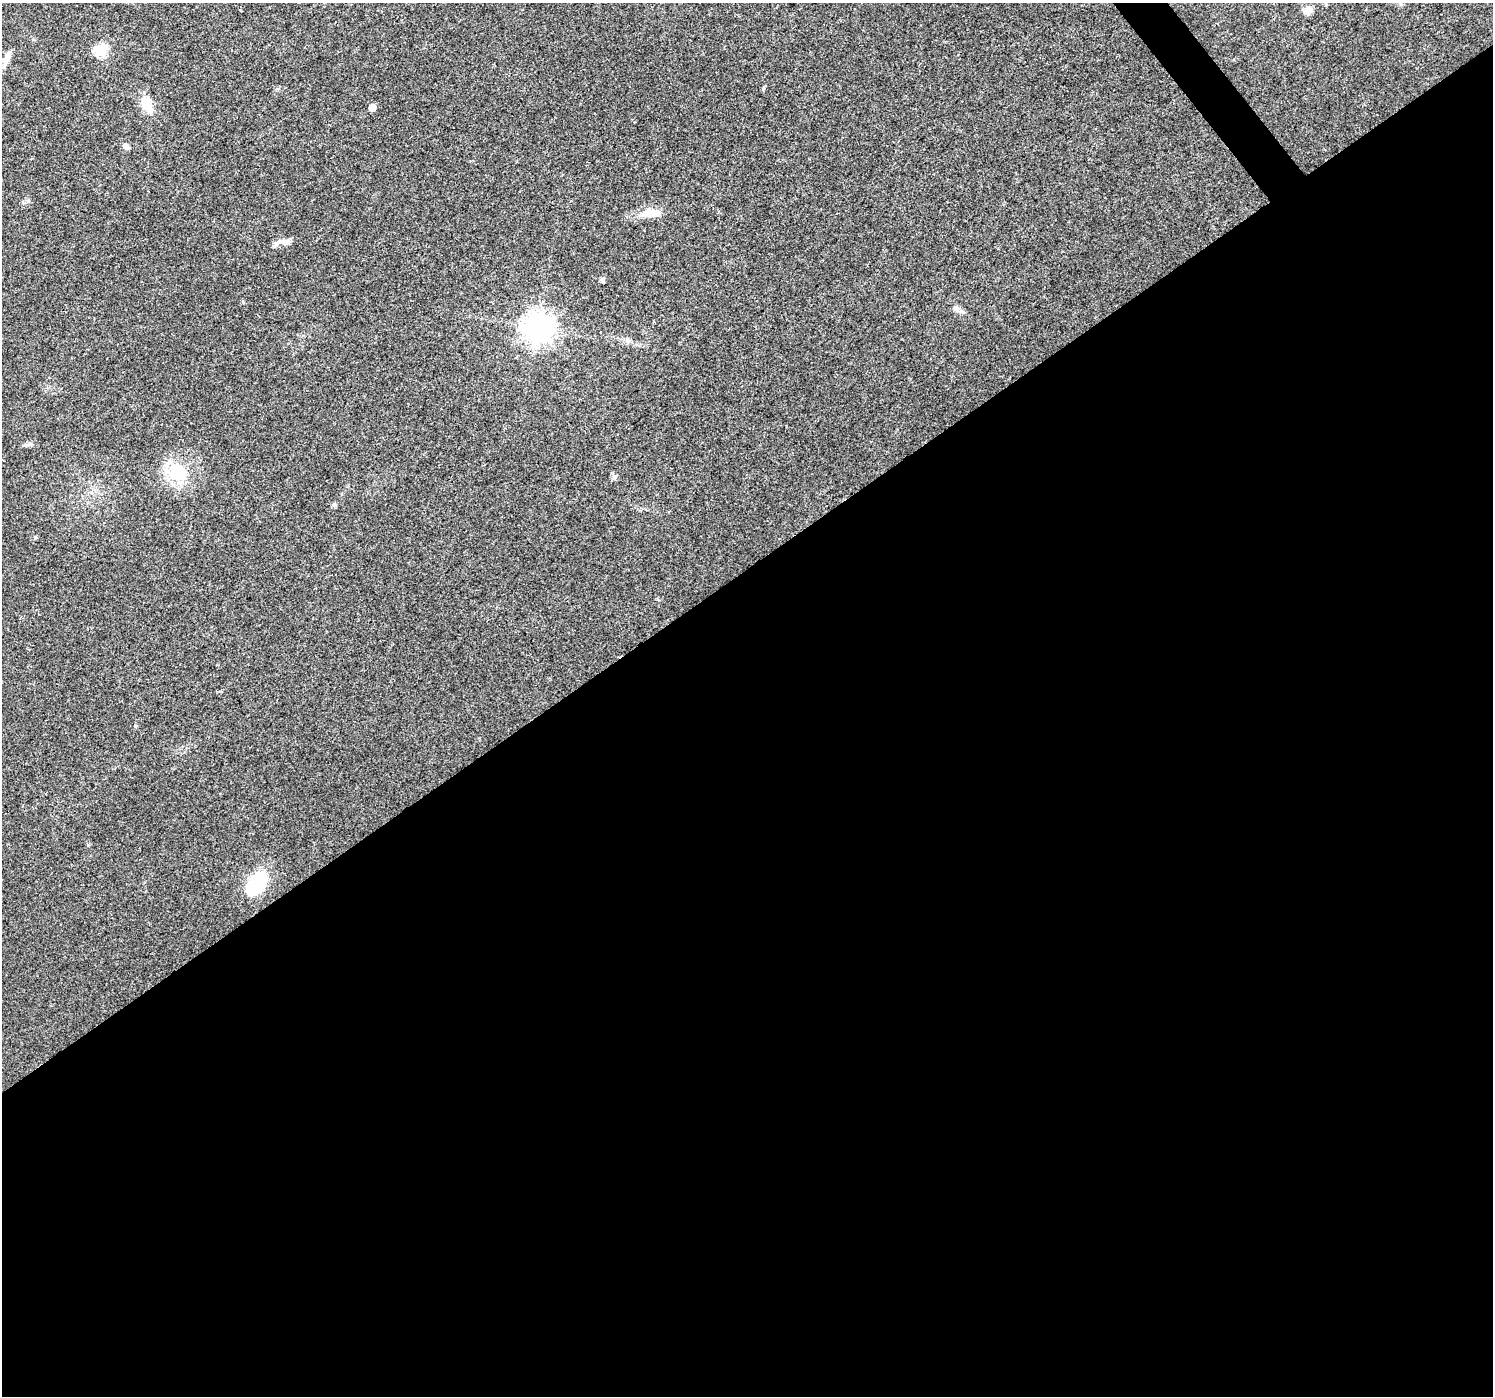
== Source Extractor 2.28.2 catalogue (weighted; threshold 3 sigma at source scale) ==
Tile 15 of 4 x 4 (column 3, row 4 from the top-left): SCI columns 2990-4480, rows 136-1529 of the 5974 x 5910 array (HDU 1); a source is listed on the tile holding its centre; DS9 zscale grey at full resolution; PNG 1495 x 1398 px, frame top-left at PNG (2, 3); no overlay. Shown black and unused: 60% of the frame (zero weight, under 3 of 4 exposures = <1% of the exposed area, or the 3 px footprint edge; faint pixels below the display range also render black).
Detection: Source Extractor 2.28.2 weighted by HDU 2 'WHT'; one run over the whole footprint, this tile lists its part. Background 0.0123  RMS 0.0028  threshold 0.0126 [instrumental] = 3 sigma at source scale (4.5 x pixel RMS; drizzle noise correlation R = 1.50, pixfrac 1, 0.0396/0.0396 arcsec/px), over >= 5 px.
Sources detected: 17; all 17 listed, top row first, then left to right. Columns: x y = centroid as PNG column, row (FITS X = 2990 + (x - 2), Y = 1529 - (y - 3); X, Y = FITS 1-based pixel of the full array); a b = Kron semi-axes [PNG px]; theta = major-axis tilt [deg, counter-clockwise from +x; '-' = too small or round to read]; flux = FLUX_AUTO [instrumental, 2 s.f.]
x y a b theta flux
1307 11 10 8 21 2
101 50 6 6 - 23
7 58 17 9 61 2
147 104 21 12 -68 5.1
372 108 5 5 - 2.4
126 146 10 7 -66 0.97
28 200 6 4 0 0.5
651 213 27 10 0 4.2
287 242 10 7 9 1.2
275 245 14 5 50 1.1
602 280 5 4 - 0.89
955 308 10 6 -46 1
537 328 9 9 - 370
178 471 19 16 -45 13
615 477 7 4 90 0.54
334 505 6 6 - 0.53
257 884 28 17 53 15
Unlisted compact peaks at least as high as the median listed source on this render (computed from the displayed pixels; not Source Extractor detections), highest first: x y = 135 726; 35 537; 30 444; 88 845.